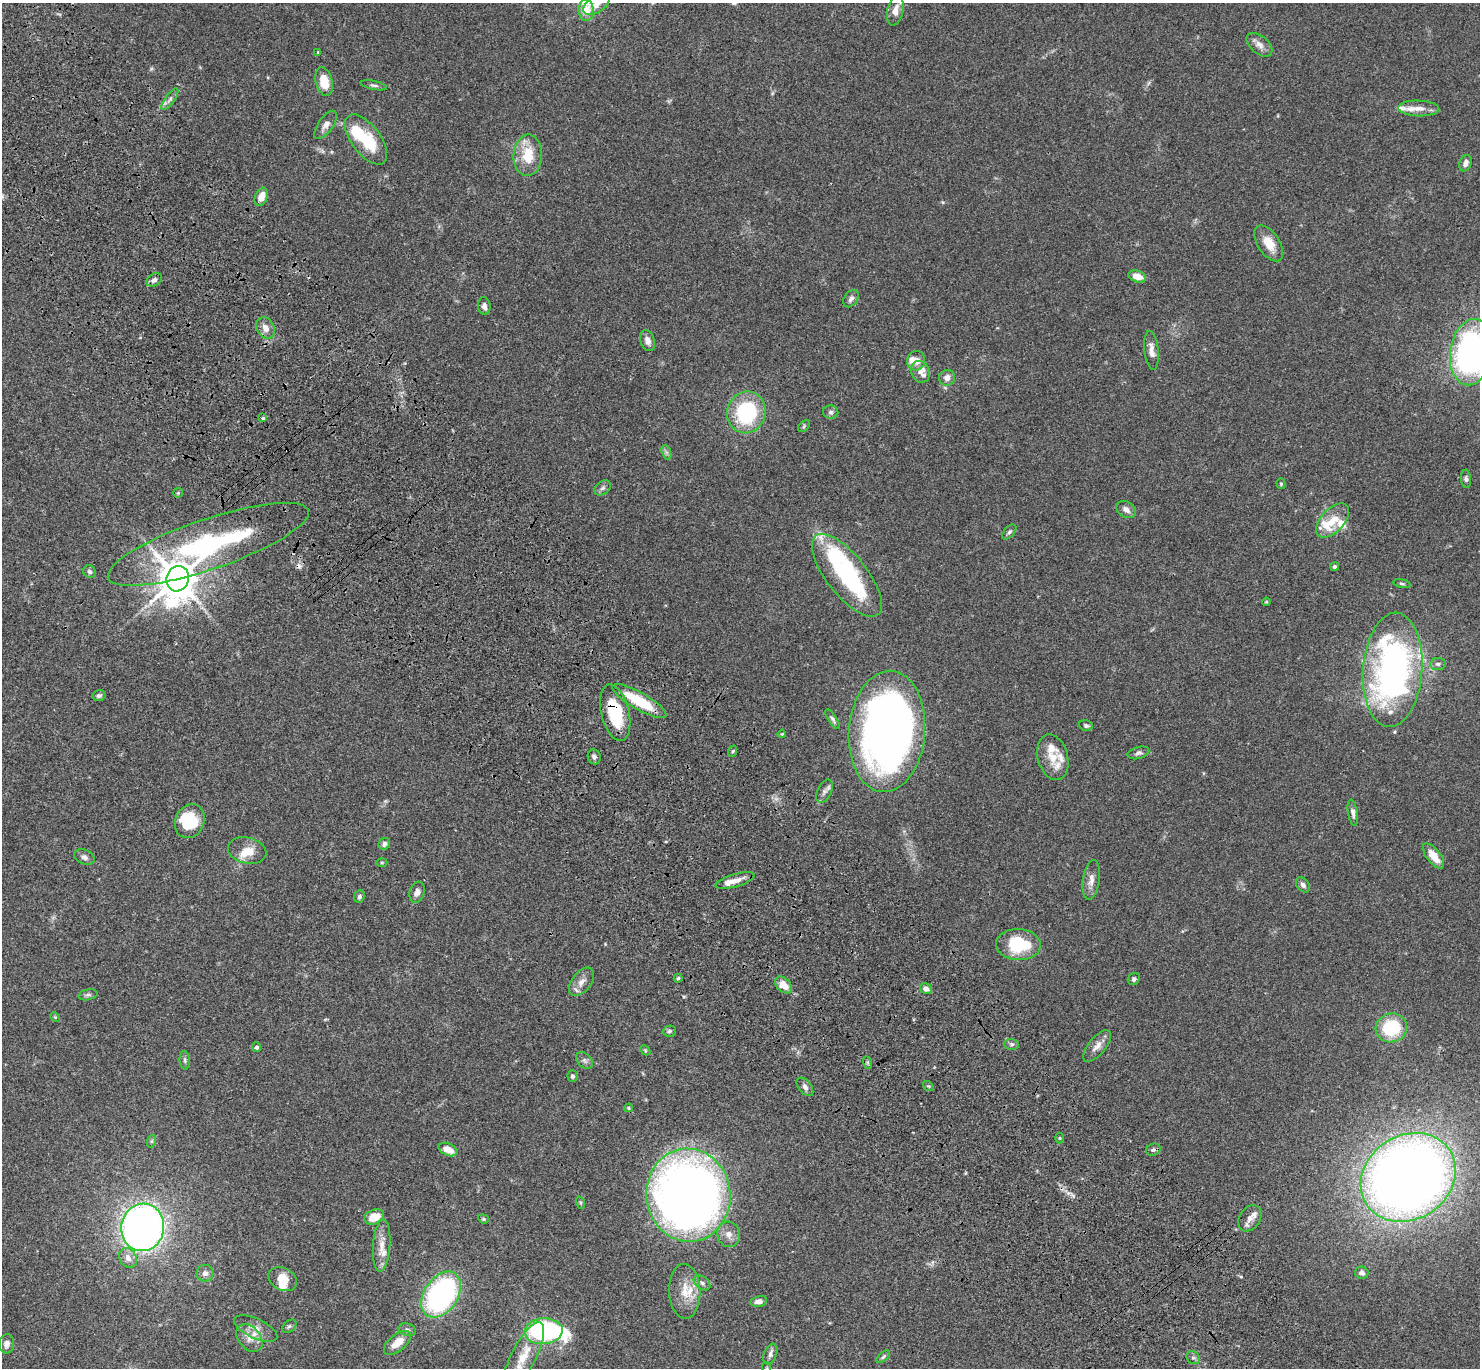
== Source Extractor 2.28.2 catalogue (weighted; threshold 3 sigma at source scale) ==
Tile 11 of 4 x 4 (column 3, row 3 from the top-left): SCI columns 3056-4533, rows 1750-3115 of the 6110 x 6090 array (HDU 1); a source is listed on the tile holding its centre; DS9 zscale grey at full resolution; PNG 1482 x 1370 px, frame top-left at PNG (2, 3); each listed source drawn as its Kron ellipse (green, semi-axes under 4 px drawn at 4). Shown black and unused: <1% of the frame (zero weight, under 3 of 4 exposures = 6% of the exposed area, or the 3 px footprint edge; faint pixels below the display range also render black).
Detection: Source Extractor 2.28.2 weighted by HDU 2 'WHT'; one run over the whole footprint, this tile lists its part. Background 0.0588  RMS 0.0052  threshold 0.0236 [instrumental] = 3 sigma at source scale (4.5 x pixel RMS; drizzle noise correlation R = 1.50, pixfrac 1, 0.05/0.05 arcsec/px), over >= 5 px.
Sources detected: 151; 4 inside a brighter object's white glare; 1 cosmic-ray / hot-pixel residue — neither listed nor drawn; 21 inside a brighter listed object's ellipse — not listed separately; the other 125 listed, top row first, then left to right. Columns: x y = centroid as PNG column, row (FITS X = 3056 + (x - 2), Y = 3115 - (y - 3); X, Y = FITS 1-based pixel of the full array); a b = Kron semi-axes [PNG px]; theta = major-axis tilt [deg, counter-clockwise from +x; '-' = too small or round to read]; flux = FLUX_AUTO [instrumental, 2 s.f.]
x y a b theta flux
596 4 15 8 35 5.6
586 10 10 7 -89 13
895 10 15 8 78 4.3
1259 45 15 9 -39 3.6
318 52 3 3 - 0.4
324 82 15 8 -76 11
374 85 13 4 -11 1.4
170 99 13 4 54 1.8
1419 108 20 8 -2 4.7
326 125 16 7 55 3.3
366 139 29 14 -53 23
528 155 21 14 87 15
1466 163 8 6 70 2.7
261 197 9 6 68 5.2
1269 243 20 11 -57 8.2
1137 276 9 5 -18 6.5
154 280 8 6 33 1.7
851 299 9 6 55 1.9
484 306 9 6 -84 2.1
265 328 11 8 -60 4
648 341 11 7 -71 2.9
1151 350 20 7 -83 4
1471 352 33 21 81 150
916 361 10 9 - 4.4
920 372 11 9 -65 3
947 378 8 8 - 3
746 412 21 19 70 48
831 412 7 7 - 1.5
262 418 3 3 - 2.9
804 426 7 4 46 0.87
666 452 7 4 -71 1.1
1466 479 9 5 -85 1.2
1281 484 5 4 - 0.76
603 488 9 6 40 1.4
178 493 5 4 - 0.61
1126 509 10 7 -33 2.8
1333 520 20 11 47 8.9
1009 532 9 5 48 1.2
208 544 106 25 19 110
1335 566 4 4 - 1.3
89 572 7 6 - 1.4
847 575 50 20 -52 63
178 579 13 11 70 1100
1402 584 8 4 -12 0.86
1266 602 4 3 - 0.52
1438 664 8 6 5 1.6
1393 670 57 29 86 190
99 696 6 5 - 1.2
639 701 31 8 -30 21
615 713 29 14 -76 29
833 719 11 4 -57 1.3
1086 726 7 5 -22 1.2
887 731 61 38 85 370
782 734 4 3 - 0.52
733 751 6 3 70 0.66
1138 753 11 6 15 1.5
594 757 7 6 - 1.5
1053 757 23 15 -75 8.6
824 791 12 7 65 2.3
1353 813 13 5 -80 2.1
190 821 17 14 65 16
384 844 6 5 - 1.8
247 851 19 13 -13 7.9
1434 856 15 7 -53 6.9
84 857 10 7 -25 2.1
382 863 5 3 - 0.57
1091 880 20 8 82 4.2
735 881 20 6 16 4.7
1303 885 8 6 -53 2
417 892 11 7 74 2.6
359 896 6 5 - 1.2
1018 945 22 15 -2 26
678 978 4 4 - 0.82
1134 979 6 5 - 1.1
581 982 16 9 52 4.3
784 985 10 6 -45 6.8
926 989 6 5 - 2.7
88 995 9 5 12 1.4
55 1017 5 3 - 0.53
1391 1028 16 14 15 26
670 1031 6 5 - 1
1012 1044 7 5 -1 1.2
1097 1046 19 8 51 4.1
257 1047 5 4 - 1.4
645 1050 6 4 -46 0.6
185 1060 9 5 -85 1.2
585 1061 9 6 -46 1.6
868 1063 6 4 -72 0.77
572 1076 5 5 - 1.1
928 1086 6 4 -40 0.64
805 1087 11 6 -52 1.9
629 1108 4 4 - 0.56
1059 1138 5 3 - 0.57
152 1141 6 4 71 0.77
448 1149 10 6 -24 5.7
1153 1150 7 6 - 1.4
1408 1177 50 42 34 620
688 1195 46 42 -84 580
581 1203 6 4 -72 0.69
374 1217 10 7 21 8.5
1250 1218 14 10 57 3.7
483 1219 5 4 - 0.67
143 1227 24 21 80 300
729 1234 13 11 -72 4.1
382 1246 26 8 86 6.4
128 1258 10 8 -61 3.6
205 1273 8 8 - 2.4
1362 1273 7 6 - 1.8
283 1279 15 11 -28 8
702 1283 9 6 -36 1.6
685 1291 27 15 -87 10
441 1295 25 17 56 120
759 1301 8 5 13 2.6
289 1326 8 5 39 1.1
256 1328 23 9 -24 5.2
407 1330 9 6 -18 1.4
544 1331 19 13 4 84
249 1338 15 11 -50 5.1
397 1343 16 8 39 7.6
7 1344 9 7 82 2.4
770 1354 11 6 68 2.1
524 1356 37 12 63 13
883 1357 8 4 40 0.91
1193 1358 7 6 - 1.1
767 1368 6 3 -72 0.5
Overlapping masked pixels (flux is a lower limit): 3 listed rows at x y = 208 544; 178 579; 615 713
Isophote crosses this tile's border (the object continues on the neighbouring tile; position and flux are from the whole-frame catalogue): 4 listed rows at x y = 596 4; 586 10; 1471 352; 767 1368